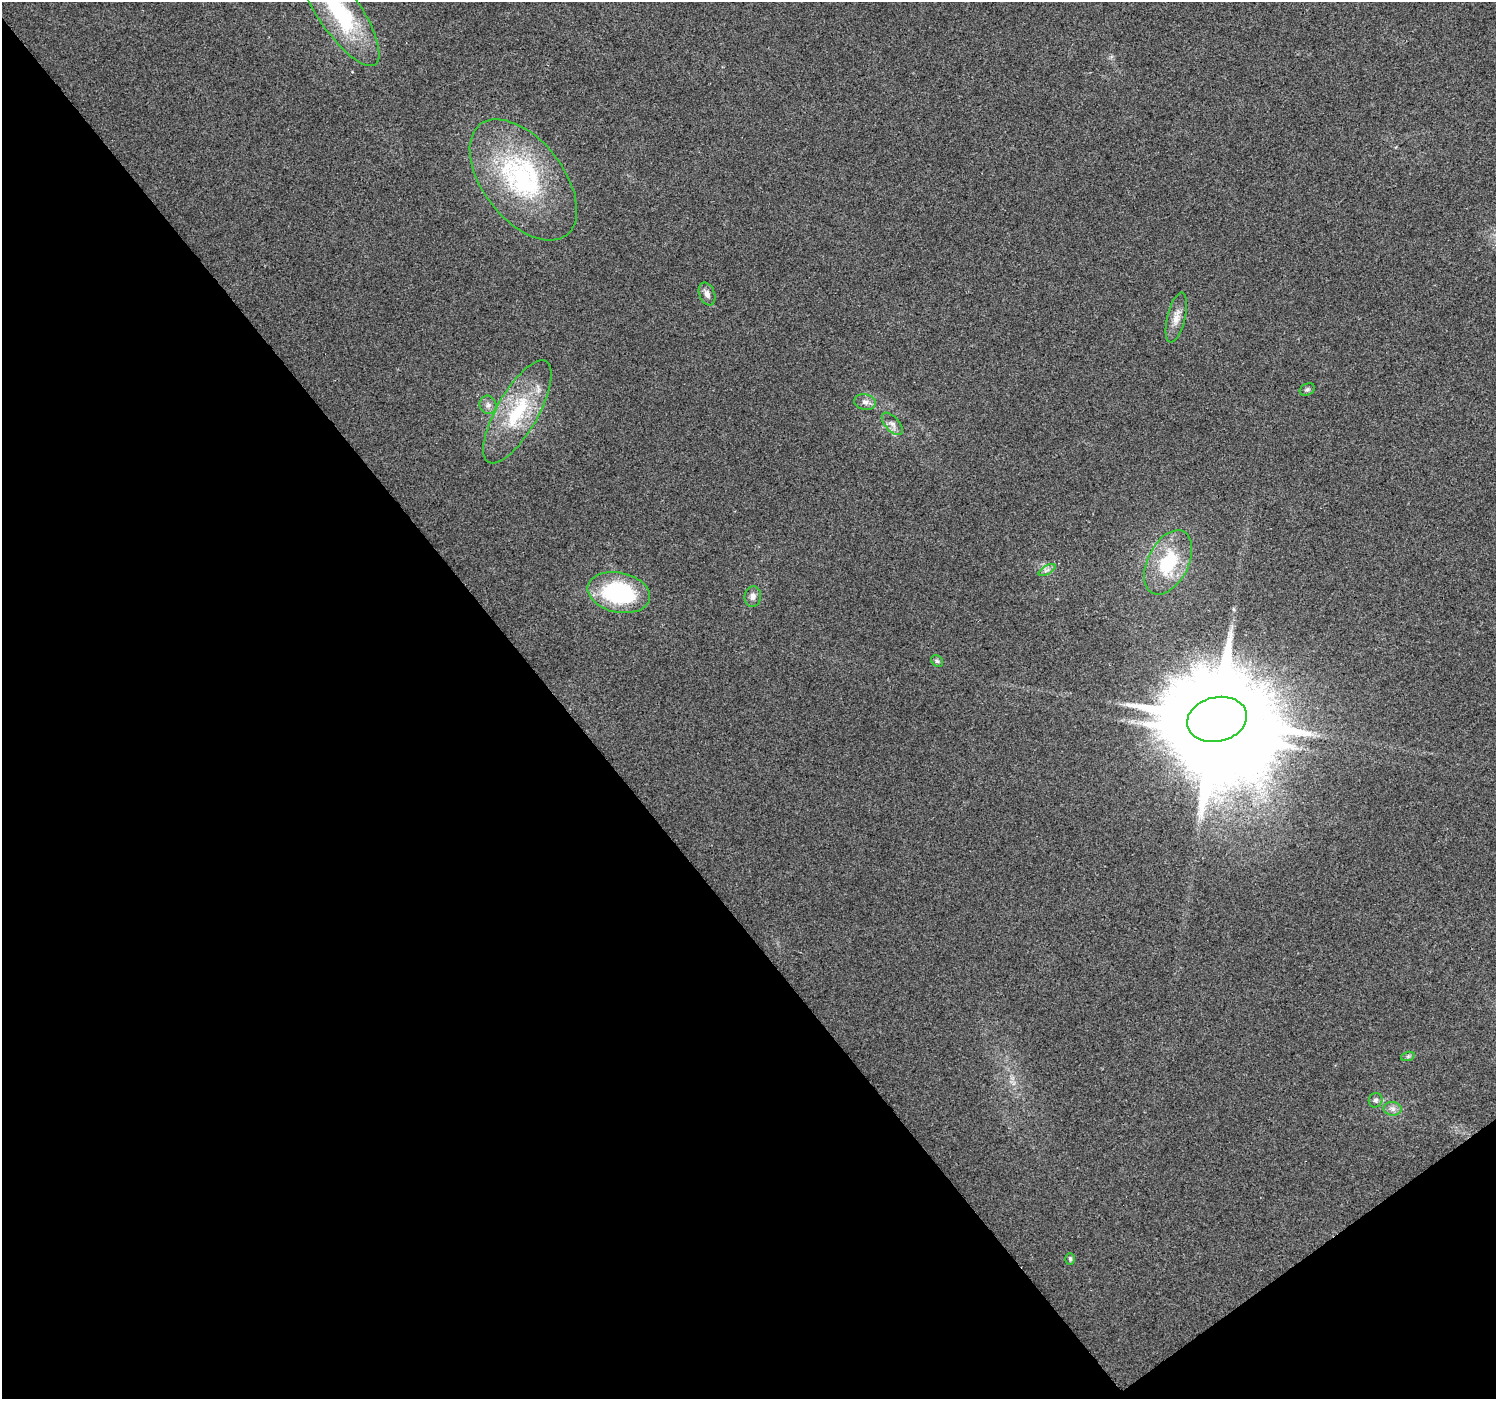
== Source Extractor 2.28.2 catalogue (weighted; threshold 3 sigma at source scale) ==
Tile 14 of 4 x 4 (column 2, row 4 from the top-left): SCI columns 1495-2988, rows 134-1530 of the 5978 x 5921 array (HDU 1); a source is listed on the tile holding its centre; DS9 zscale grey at full resolution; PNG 1498 x 1401 px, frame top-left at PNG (2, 2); each listed source drawn as its Kron ellipse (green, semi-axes under 4 px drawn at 4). Shown black and unused: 40% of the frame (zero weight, under 2 of 3 exposures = <1% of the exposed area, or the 3 px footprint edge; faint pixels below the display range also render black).
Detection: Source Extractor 2.28.2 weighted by HDU 2 'WHT'; one run over the whole footprint, this tile lists its part. Background 0.0727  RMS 0.0088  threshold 0.0398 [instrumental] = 3 sigma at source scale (4.5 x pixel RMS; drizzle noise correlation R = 1.50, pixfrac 1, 0.0396/0.0396 arcsec/px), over >= 5 px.
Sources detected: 20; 1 inside a brighter object's white glare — neither listed nor drawn; the other 19 listed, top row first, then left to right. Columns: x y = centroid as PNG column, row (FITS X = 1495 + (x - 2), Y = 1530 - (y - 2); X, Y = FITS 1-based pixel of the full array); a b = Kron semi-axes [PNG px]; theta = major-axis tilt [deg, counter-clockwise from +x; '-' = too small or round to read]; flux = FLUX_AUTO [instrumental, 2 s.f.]
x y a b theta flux
339 12 64 21 -56 87
523 180 70 40 -52 140
707 294 12 7 -69 4.7
1176 317 25 9 76 9.3
1307 389 8 5 25 2
865 402 11 7 -14 4.3
488 405 9 8 - 4.1
517 412 58 20 60 63
892 424 14 7 -47 4.9
1168 562 35 20 63 51
1047 570 9 4 32 2.4
619 593 32 20 -12 93
753 597 10 8 81 4.5
937 661 6 5 - 1.7
1217 719 30 22 13 20000
1408 1056 7 4 19 1.6
1376 1100 7 6 - 2.6
1393 1109 9 7 -2 3.9
1070 1259 6 5 - 1.5
Isophote crosses this tile's border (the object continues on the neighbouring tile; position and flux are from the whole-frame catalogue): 1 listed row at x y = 339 12